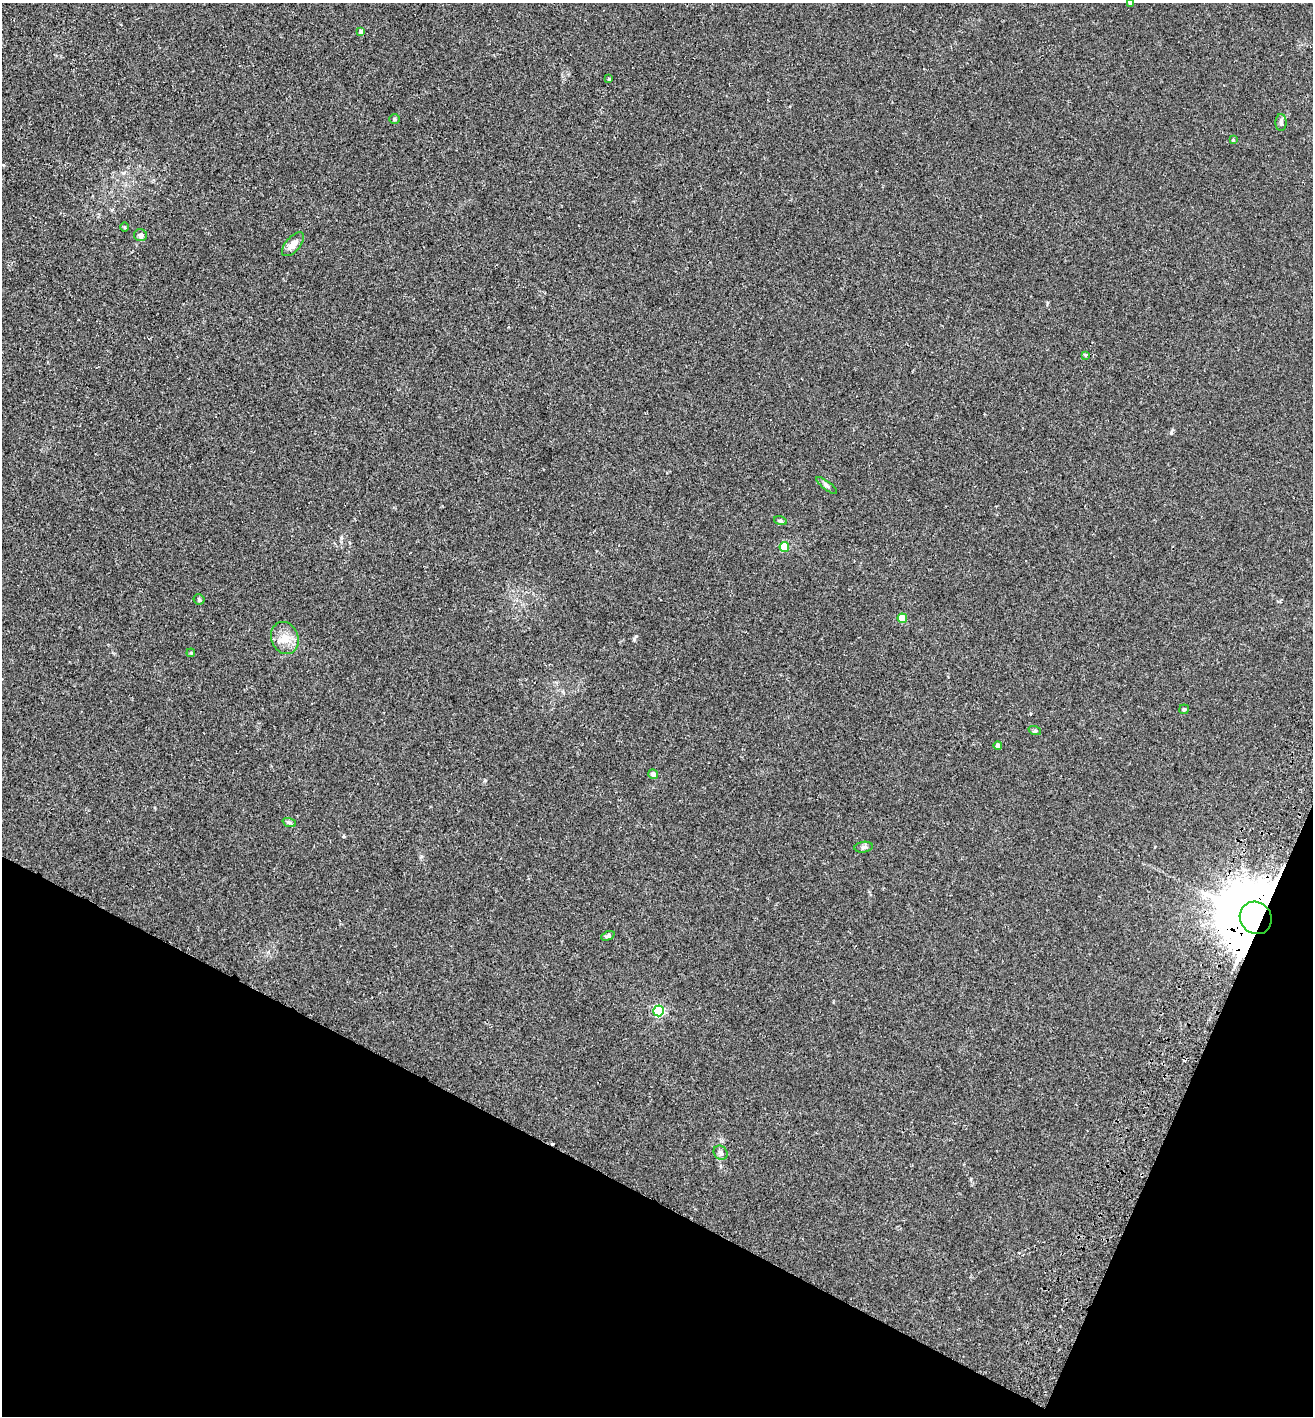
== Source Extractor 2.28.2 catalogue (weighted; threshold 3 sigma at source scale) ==
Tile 15 of 4 x 4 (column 3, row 4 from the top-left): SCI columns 2821-4131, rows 29-1442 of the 5774 x 5714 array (HDU 1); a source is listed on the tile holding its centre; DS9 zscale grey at full resolution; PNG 1315 x 1418 px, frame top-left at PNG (2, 3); each listed source drawn as its Kron ellipse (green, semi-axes under 4 px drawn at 4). Shown black and unused: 21% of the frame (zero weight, under 2 of 3 exposures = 3% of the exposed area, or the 3 px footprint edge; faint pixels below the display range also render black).
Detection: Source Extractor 2.28.2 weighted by HDU 2 'WHT'; one run over the whole footprint, this tile lists its part. Background 0.0195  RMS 0.0065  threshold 0.0293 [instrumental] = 3 sigma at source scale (4.5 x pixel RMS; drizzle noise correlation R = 1.50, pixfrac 1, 0.05/0.05 arcsec/px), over >= 5 px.
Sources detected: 29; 2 cosmic-ray / hot-pixel residue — neither listed nor drawn; the other 27 listed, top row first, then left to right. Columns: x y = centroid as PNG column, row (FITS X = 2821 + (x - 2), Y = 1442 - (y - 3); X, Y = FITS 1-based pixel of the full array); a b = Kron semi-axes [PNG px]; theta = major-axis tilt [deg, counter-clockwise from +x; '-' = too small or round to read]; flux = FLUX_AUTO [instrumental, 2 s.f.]
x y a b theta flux
1130 3 4 4 - 0.84
361 31 4 3 - 2.4
609 79 3 3 - 0.64
394 119 5 4 - 0.84
1281 122 8 5 89 1.5
1233 140 4 4 - 0.71
125 227 5 3 - 0.65
140 235 6 6 - 2.4
293 244 14 7 49 4.8
1085 355 4 3 - 1.1
827 486 12 4 -38 1.4
780 521 6 4 -18 0.98
784 547 5 4 - 18
199 599 5 5 - 0.87
902 618 5 4 - 15
285 638 16 13 -68 7.9
191 653 4 3 - 0.58
1184 709 5 4 - 0.83
1035 731 6 4 -18 0.86
998 745 4 4 - 2.4
653 774 5 4 - 2.7
289 822 7 4 -19 1.1
864 847 9 5 9 1.4
1256 918 17 15 -49 6500
608 936 7 4 22 1.4
659 1011 5 5 - 63
721 1153 7 6 - 1.7
Overlapping masked pixels (flux is a lower limit): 1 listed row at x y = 1256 918
Isophote crosses this tile's border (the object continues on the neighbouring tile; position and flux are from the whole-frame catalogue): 1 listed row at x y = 1130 3
Unlisted compact peaks at least as high as the median listed source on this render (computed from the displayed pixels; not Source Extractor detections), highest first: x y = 1171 433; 634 639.